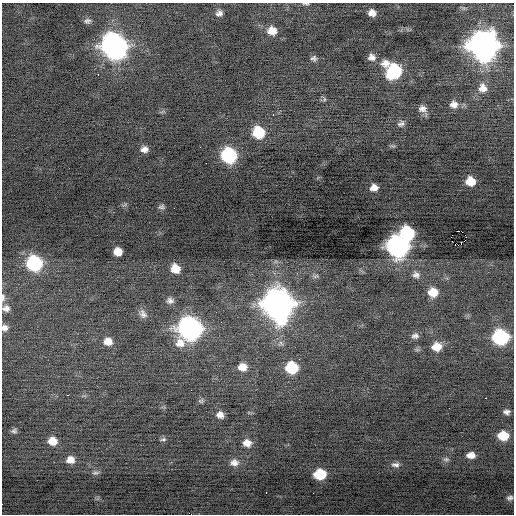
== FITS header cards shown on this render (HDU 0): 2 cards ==
NAXIS1  =                  512 / Axis length
NAXIS2  =                  512 / Axis length

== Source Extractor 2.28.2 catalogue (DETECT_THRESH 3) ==
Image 512 x 512 px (HDU 0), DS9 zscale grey, 1 PNG px = 1 image px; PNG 516 x 516 px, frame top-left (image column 1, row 512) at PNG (2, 3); no overlay
Background -0.138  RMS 0.8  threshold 2.39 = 3 sigma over >= 5 px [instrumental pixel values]
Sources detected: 70; all 70 listed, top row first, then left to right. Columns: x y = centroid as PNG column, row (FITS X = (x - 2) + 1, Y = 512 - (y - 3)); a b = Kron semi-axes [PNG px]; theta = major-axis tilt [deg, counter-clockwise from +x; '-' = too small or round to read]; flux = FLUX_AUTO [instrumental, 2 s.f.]
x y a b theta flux
306 4 10 3 -4 94
219 13 8 7 - 220
372 13 8 7 - 380
87 21 9 7 9 170
272 31 11 9 -7 570
114 46 13 12 - 38000
483 46 13 13 - 63000
372 57 9 9 - 320
314 58 8 7 - 170
385 63 13 10 6 490
394 71 11 10 - 4900
98 74 3 2 - 55
482 88 12 10 -83 430
324 99 6 5 - 95
454 104 10 9 - 370
422 109 11 10 - 320
273 115 3 2 - 100
401 124 11 8 27 210
258 132 10 9 - 2200
392 146 8 4 -18 87
144 149 8 7 - 290
229 155 10 9 - 7000
206 163 2 2 - 260
470 181 8 7 - 870
374 188 7 6 - 360
125 205 9 3 21 83
161 207 9 6 2 140
458 231 2 2 - 1900
407 233 10 9 - 4900
465 235 3 2 - 320
465 240 2 2 - 8.4
460 244 6 3 20 1600
397 247 12 11 - 26000
118 252 7 7 - 610
34 263 11 10 - 6400
175 269 9 8 - 760
416 275 10 9 - 250
433 292 10 9 - 870
3 298 11 5 88 210
170 300 9 7 -3 210
277 304 14 13 - 77000
6 308 10 8 -1 280
143 314 12 9 -54 280
4 328 8 8 - 250
190 329 13 12 - 29000
415 336 9 7 10 200
500 337 10 9 - 7700
108 341 10 9 - 520
437 347 10 8 8 780
242 367 11 9 1 550
292 368 10 9 - 2600
68 395 3 2 - 130
486 398 3 2 - 330
201 401 8 6 2 120
506 412 7 5 -5 190
220 415 8 7 - 310
14 431 7 5 7 130
503 436 9 7 -1 1300
163 439 8 4 5 110
52 441 10 9 - 600
247 443 10 8 -10 440
471 455 9 6 1 400
446 459 9 6 0 160
70 460 9 8 - 430
234 462 12 9 7 370
395 465 11 6 -4 220
96 473 10 6 7 150
320 474 9 8 - 1900
266 492 3 2 - 76
510 498 7 6 - 160
At the frame edge (FLAGS 8, measured only in part): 4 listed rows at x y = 306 4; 3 298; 6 308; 4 328